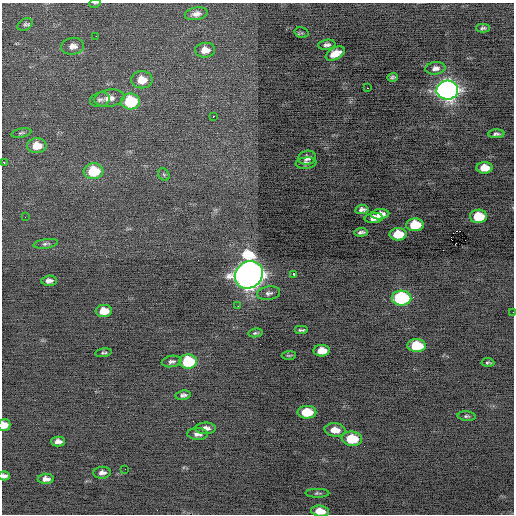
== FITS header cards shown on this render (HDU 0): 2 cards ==
NAXIS1  =                  512 / Axis length
NAXIS2  =                  512 / Axis length

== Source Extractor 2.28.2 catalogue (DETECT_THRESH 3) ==
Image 512 x 512 px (HDU 0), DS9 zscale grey, 1 PNG px = 1 image px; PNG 516 x 516 px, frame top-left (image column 1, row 512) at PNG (2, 3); each listed source drawn as its Kron ellipse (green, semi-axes under 4 px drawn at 4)
Background -0.411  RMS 0.73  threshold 2.2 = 3 sigma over >= 5 px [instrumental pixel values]
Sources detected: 69; all 69 listed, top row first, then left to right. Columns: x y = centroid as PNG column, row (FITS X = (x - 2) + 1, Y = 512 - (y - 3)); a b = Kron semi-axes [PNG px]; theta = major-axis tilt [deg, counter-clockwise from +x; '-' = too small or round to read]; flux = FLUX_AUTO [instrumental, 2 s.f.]
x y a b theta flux
95 3 6 3 18 49
196 14 11 6 10 310
25 24 8 5 30 110
483 28 7 4 2 100
302 33 7 5 -16 78
96 36 2 2 - 20
327 45 8 5 8 160
73 46 11 8 8 310
205 50 10 7 7 480
335 54 10 6 27 640
435 68 10 6 8 200
392 77 5 3 - 97
142 80 11 8 0 830
367 88 2 2 - 260
447 90 11 9 3 30000
109 98 15 8 9 500
100 100 10 7 14 170
131 101 9 8 - 2900
213 116 2 2 - 230
21 133 10 4 12 110
496 134 8 4 1 120
37 146 10 7 2 810
307 158 9 7 13 330
4 163 3 2 - 200
306 163 10 5 7 200
484 168 8 5 3 860
94 171 10 8 4 2000
164 174 7 5 -54 83
362 209 7 4 9 160
380 214 9 5 7 410
478 216 8 6 2 1500
25 217 2 2 - 54
374 218 9 5 3 430
415 225 8 6 3 1700
361 232 6 3 7 140
398 234 8 6 0 1300
46 244 12 4 7 130
294 274 4 3 - 330
249 275 15 13 39 59000
49 281 7 5 5 210
269 293 11 6 7 180
401 298 10 7 -1 6000
238 306 2 2 - 37
104 311 8 6 3 780
513 312 2 2 - 62
301 330 7 3 0 99
255 333 7 3 9 84
417 346 9 6 -3 2000
322 351 8 5 2 700
104 353 8 3 8 80
289 355 7 3 4 66
172 361 10 5 10 150
188 361 9 7 3 2800
488 362 6 3 -3 86
183 395 7 4 8 150
307 412 9 6 0 1400
467 416 9 5 -4 100
4 425 6 6 - 490
206 428 10 5 0 260
335 430 10 6 -6 540
198 434 10 6 -3 240
352 439 10 7 -6 1700
58 442 7 5 -1 250
125 469 2 2 - 30
102 473 9 6 5 230
4 476 5 4 - 160
46 479 8 5 1 270
317 493 12 4 0 110
320 511 9 5 -7 670
At the frame edge (FLAGS 8, measured only in part): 5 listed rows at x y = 95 3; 513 312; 4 425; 4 476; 320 511